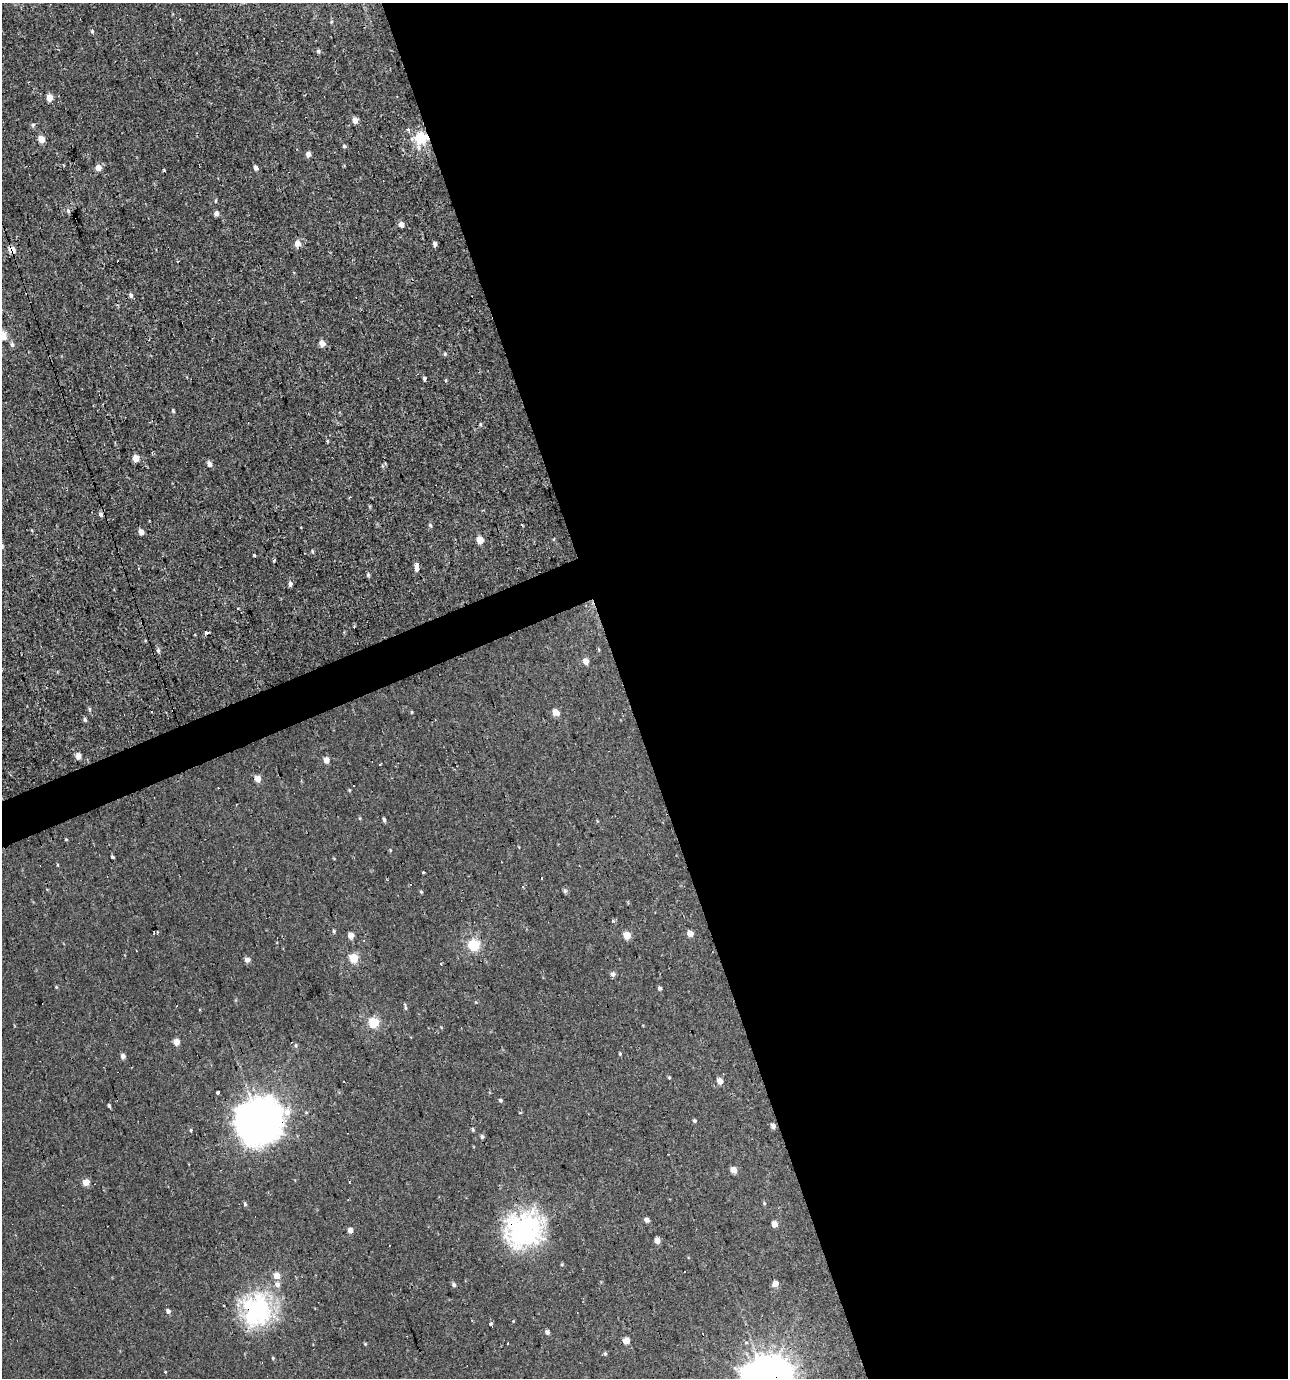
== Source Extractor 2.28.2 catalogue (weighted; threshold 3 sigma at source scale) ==
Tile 8 of 4 x 4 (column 4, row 2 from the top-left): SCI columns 3988-5273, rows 2753-4128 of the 5344 x 5504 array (HDU 1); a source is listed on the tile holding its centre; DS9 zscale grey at full resolution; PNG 1290 x 1380 px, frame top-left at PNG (2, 3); no overlay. Shown black and unused: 53% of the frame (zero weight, under 2 of 3 exposures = <1% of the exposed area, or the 3 px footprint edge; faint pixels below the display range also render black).
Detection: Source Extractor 2.28.2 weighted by HDU 2 'WHT'; one run over the whole footprint, this tile lists its part. Background 0.00109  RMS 0.0043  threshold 0.0194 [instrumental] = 3 sigma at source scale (4.5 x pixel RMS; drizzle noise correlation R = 1.50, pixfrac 1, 0.0396/0.0396 arcsec/px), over >= 5 px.
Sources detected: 113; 8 cosmic-ray / hot-pixel residue — not listed; the other 105 listed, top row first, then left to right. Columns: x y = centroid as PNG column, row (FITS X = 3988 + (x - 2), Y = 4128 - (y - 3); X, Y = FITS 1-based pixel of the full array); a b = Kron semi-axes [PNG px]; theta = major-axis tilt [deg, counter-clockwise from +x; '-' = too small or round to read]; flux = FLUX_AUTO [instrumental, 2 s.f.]
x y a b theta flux
92 31 6 4 -70 0.64
318 51 6 5 - 0.81
49 97 5 4 - 5.5
355 120 5 4 - 3.4
33 125 6 4 67 0.73
420 138 6 6 - 44
41 139 5 4 - 6.2
344 146 5 4 - 0.75
308 154 4 4 - 2.7
98 167 5 5 - 3.6
255 168 5 4 - 1.8
215 201 5 3 - 0.4
68 211 6 5 - 0.99
216 213 5 4 - 1.9
401 224 5 5 - 2.2
297 243 5 5 - 5
435 243 4 4 - 1.4
12 249 7 6 - 4
131 295 6 5 - 1
2 335 5 5 - 22
322 343 5 4 - 4.4
12 344 7 5 -58 1
445 354 5 4 - 0.55
424 378 5 3 - 0.82
173 410 5 3 - 0.52
135 458 5 4 - 7.2
209 464 5 4 - 2
430 525 5 5 - 0.65
141 531 5 4 - 2.8
480 540 5 4 - 8.8
312 551 5 3 - 0.46
254 555 3 3 - 0.61
274 560 3 3 - 0.91
416 565 6 4 -87 5.1
368 574 6 4 -74 0.69
290 584 6 5 - 1.3
238 609 3 2 - 0.75
207 633 5 3 - 2
158 651 5 4 - 0.77
586 661 5 4 - 4.2
89 709 6 4 89 0.6
555 713 5 5 - 5.1
85 719 6 4 -74 0.77
78 756 5 5 - 2.9
326 760 4 4 - 3.9
258 779 4 4 - 5.8
384 820 5 4 - 0.81
66 839 4 3 - 0.35
390 850 5 3 - 0.35
112 857 4 3 - 0.48
424 873 3 3 - 1.1
542 878 2 2 - 0.52
565 891 6 4 0 0.74
421 892 4 4 - 0.47
690 934 5 4 - 4.8
351 935 4 4 - 4.4
627 935 5 4 - 9.4
474 945 5 5 - 38
353 958 5 5 - 17
247 960 5 4 - 2.7
441 964 3 2 - 0.82
613 974 5 5 - 1.5
56 987 4 4 - 0.37
660 988 4 4 - 0.88
405 1007 9 3 -81 0.68
200 1009 3 3 - 0.54
374 1023 5 5 - 29
176 1042 4 4 - 5.1
296 1046 5 3 - 0.51
620 1054 4 4 - 0.44
123 1056 5 4 - 1.8
669 1077 4 4 - 0.41
720 1081 5 4 - 4.3
218 1093 3 3 - 20
501 1100 4 4 - 0.79
109 1106 4 3 - 0.72
287 1112 11 9 88 4.5
694 1120 5 4 - 0.65
259 1122 16 15 - 820
773 1126 4 4 - 2
472 1129 7 3 -89 0.56
191 1130 5 3 - 0.44
482 1136 5 5 - 0.91
733 1170 5 4 - 4.6
86 1182 4 4 - 6.9
764 1203 5 3 - 0.43
245 1204 5 4 - 0.75
647 1220 5 4 - 1.9
774 1224 4 4 - 4.3
524 1229 11 11 - 290
350 1230 4 4 - 2.6
657 1240 5 4 - 3.8
276 1275 5 4 - 6.4
775 1283 5 5 - 3.7
277 1285 7 7 - 1.7
454 1285 5 4 - 1
258 1310 9 8 - 220
168 1311 5 4 - 1.2
491 1324 4 3 - 1.4
547 1332 5 4 - 1.3
626 1341 5 4 - 6.4
508 1343 3 2 - 0.46
365 1344 4 4 - 0.39
605 1354 5 4 - 0.72
273 1358 5 4 - 0.42
Overlapping masked pixels (flux is a lower limit): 5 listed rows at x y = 420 138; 12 249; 259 1122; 524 1229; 258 1310
Isophote crosses this tile's border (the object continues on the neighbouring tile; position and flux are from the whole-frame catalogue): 1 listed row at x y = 2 335
Unlisted compact peaks at least as high as the median listed source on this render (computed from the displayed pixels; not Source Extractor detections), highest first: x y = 164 170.